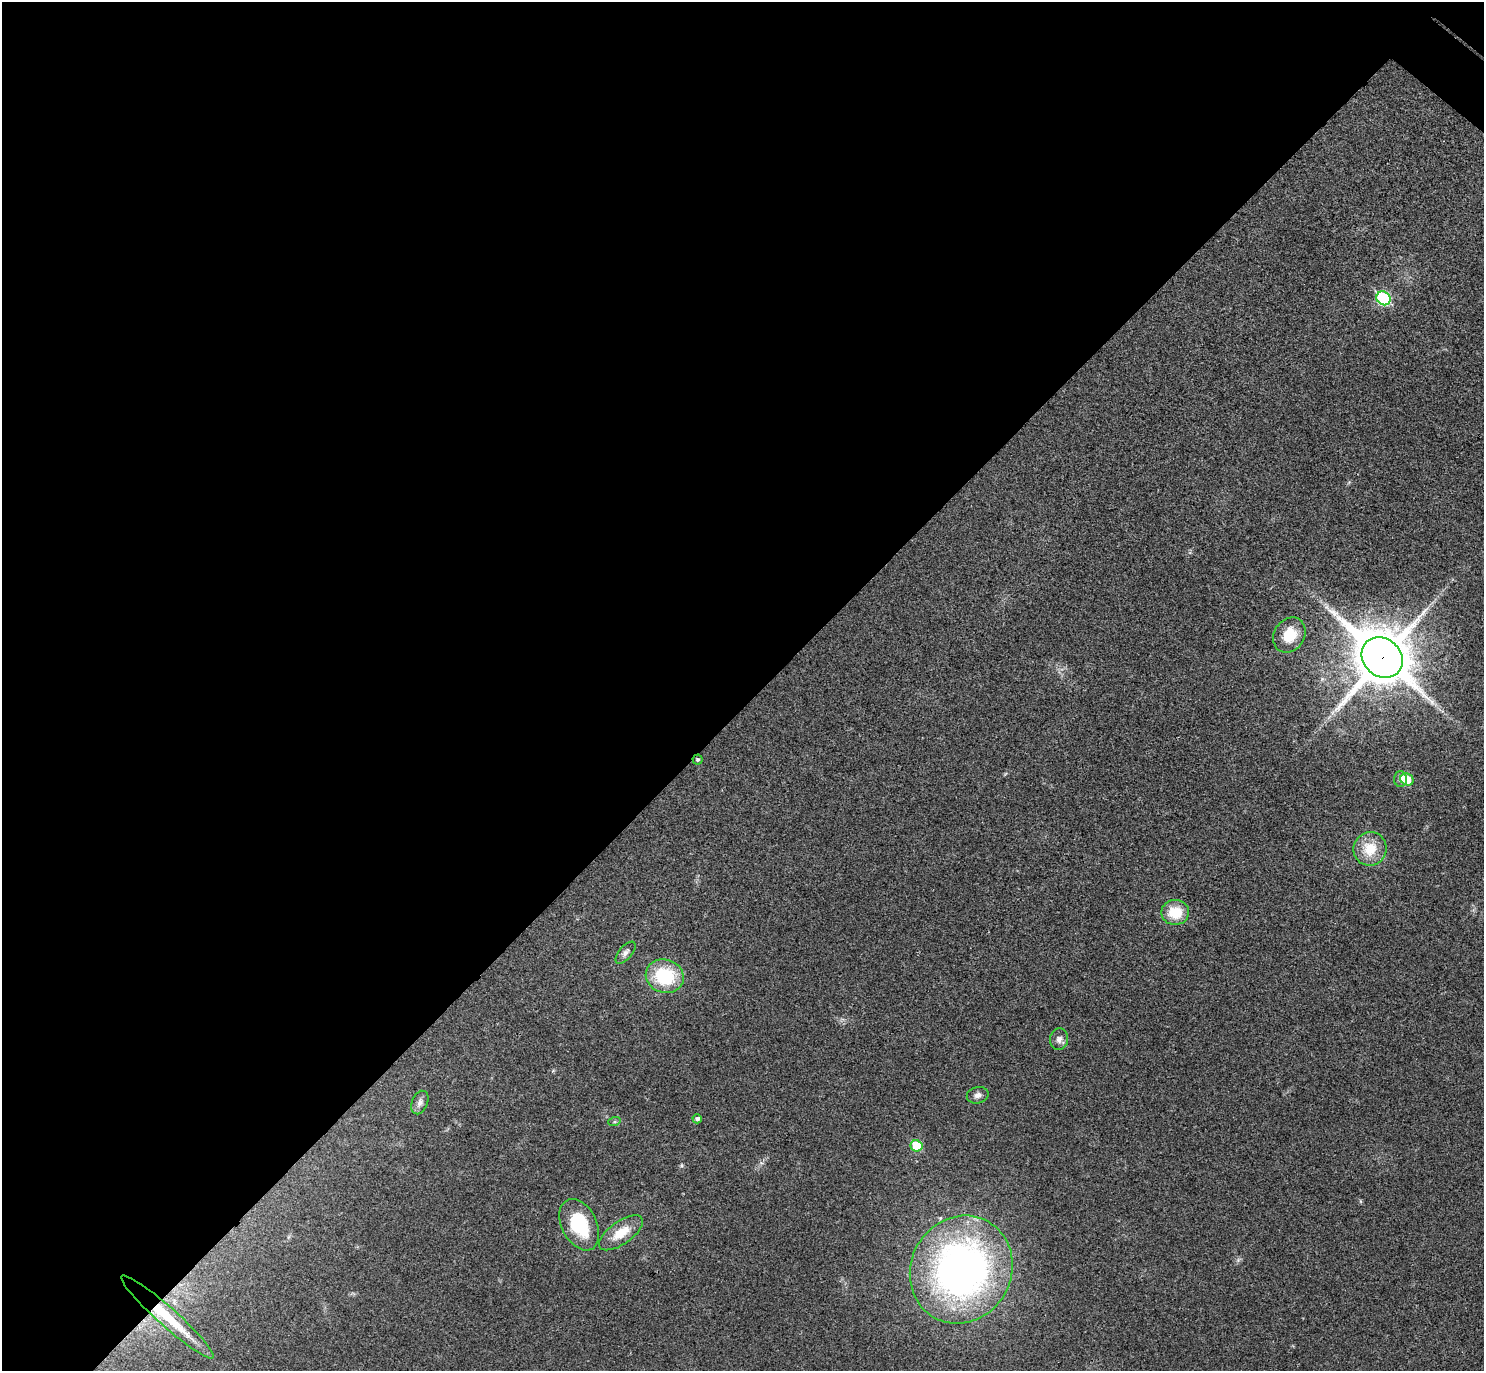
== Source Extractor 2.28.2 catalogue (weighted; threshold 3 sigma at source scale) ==
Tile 5 of 4 x 4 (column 1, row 2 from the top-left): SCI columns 42-1523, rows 2941-4309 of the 6013 x 6020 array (HDU 1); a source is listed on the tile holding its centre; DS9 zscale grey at full resolution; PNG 1486 x 1373 px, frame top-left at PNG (2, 2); each listed source drawn as its Kron ellipse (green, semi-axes under 4 px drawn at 4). Shown black and unused: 52% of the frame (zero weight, under 3 of 4 exposures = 6% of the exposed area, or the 3 px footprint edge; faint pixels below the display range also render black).
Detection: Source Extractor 2.28.2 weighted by HDU 2 'WHT'; one run over the whole footprint, this tile lists its part. Background 0.0295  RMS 0.0047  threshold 0.0214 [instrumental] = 3 sigma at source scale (4.5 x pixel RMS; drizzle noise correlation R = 1.50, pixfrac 1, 0.05/0.05 arcsec/px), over >= 5 px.
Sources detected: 20; all 20 listed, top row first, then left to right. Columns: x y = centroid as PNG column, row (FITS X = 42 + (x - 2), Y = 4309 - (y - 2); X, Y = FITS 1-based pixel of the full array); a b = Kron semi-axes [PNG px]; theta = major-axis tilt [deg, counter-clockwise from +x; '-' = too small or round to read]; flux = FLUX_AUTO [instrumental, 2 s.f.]
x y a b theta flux
1383 298 7 6 - 47
1289 635 18 15 56 12
1382 657 22 18 -41 2500
698 760 5 5 - 0.74
1400 779 8 6 87 1.7
1407 779 7 5 -30 10
1370 849 17 16 - 12
1175 912 14 12 0 13
626 953 13 6 49 2
665 976 19 16 -17 29
1059 1039 11 9 78 2.5
978 1095 11 8 14 2.2
420 1102 12 8 67 2.6
697 1119 4 4 - 1.3
614 1122 6 4 18 0.75
917 1146 6 5 - 18
579 1225 27 17 -63 27
621 1233 26 11 35 9.9
961 1270 55 50 60 230
167 1317 61 9 -42 22
Overlapping masked pixels (flux is a lower limit): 3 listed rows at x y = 1382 657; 698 760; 167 1317